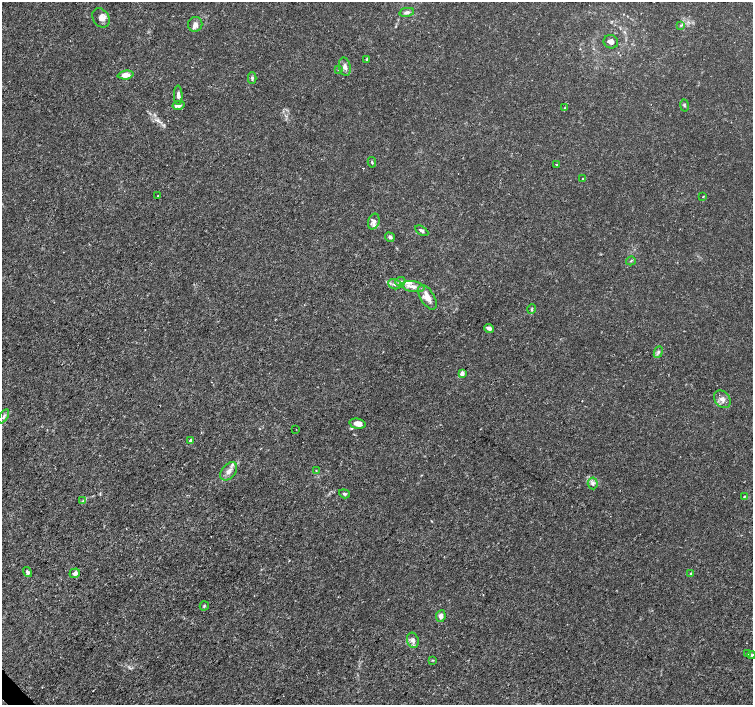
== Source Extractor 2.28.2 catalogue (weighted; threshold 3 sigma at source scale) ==
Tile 7 of 4 x 4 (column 3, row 2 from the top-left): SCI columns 3024-4524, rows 2981-4385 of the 6056 x 6026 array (HDU 1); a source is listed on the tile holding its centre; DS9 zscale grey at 2 x 2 block average (1 PNG px = mean of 2 x 2 image px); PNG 755 x 707 px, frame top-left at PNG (2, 2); each listed source drawn as its Kron ellipse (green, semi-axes under 4 px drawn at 4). Shown black and unused: <1% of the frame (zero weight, under 3 of 5 exposures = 2% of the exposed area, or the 3 px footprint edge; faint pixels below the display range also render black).
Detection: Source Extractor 2.28.2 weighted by HDU 2 'WHT'; one run over the whole footprint, this tile lists its part. Background 0.00166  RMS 7.4e-04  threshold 0.00334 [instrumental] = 3 sigma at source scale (4.5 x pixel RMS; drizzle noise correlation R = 1.50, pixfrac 1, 0.0396/0.0396 arcsec/px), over >= 5 px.
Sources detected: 53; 2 inside a brighter listed object's ellipse — not listed separately; the other 51 listed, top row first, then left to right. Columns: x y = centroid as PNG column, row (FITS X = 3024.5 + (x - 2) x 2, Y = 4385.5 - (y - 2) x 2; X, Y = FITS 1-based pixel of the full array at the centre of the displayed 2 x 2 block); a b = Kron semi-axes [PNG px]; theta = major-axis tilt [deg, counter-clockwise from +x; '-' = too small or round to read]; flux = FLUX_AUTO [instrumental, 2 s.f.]
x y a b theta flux
407 12 7 4 11 0.59
101 18 10 8 -56 1.1
195 24 7 7 - 0.73
681 25 3 3 - 0.18
611 42 7 6 - 0.86
367 59 4 3 - 0.24
345 67 9 5 -77 0.84
338 70 3 2 - 0.11
125 75 8 4 6 1.5
252 78 6 3 88 0.3
178 95 9 4 -89 0.64
178 105 6 4 12 0.77
685 105 6 3 -80 0.23
565 108 2 2 - 0.098
372 162 5 3 - 0.19
556 164 2 2 - 0.093
582 179 2 2 - 0.13
158 196 2 2 - 0.12
703 196 3 2 - 0.093
374 222 8 5 72 0.73
422 231 7 3 -32 0.4
390 237 5 3 - 0.45
631 261 5 2 - 0.16
400 282 5 4 - 0.46
394 284 6 5 - 0.55
413 286 12 5 -10 1.2
427 297 14 7 -59 1.7
532 309 5 3 - 0.22
489 328 5 3 - 0.72
658 352 6 3 65 0.34
462 373 3 3 - 0.94
722 399 10 7 -51 1.1
4 416 8 3 57 0.37
357 424 8 5 -11 1.1
296 429 2 2 - 0.062
191 441 3 3 - 0.57
229 471 10 6 51 1.1
316 471 3 2 - 0.096
593 483 6 5 - 0.51
344 494 6 3 -20 0.25
744 496 4 3 - 0.17
83 501 3 3 - 0.2
28 572 5 3 - 0.44
75 573 5 4 - 0.65
691 573 3 3 - 0.18
204 606 5 3 - 0.19
441 616 6 4 82 0.65
413 640 8 6 -70 0.73
747 654 4 3 - 0.17
751 655 4 3 - 0.23
433 660 3 2 - 0.12
Isophote crosses this tile's border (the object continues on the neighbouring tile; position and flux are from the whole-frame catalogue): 1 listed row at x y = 751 655
Diffuse or blended objects may show on this block-average render without a row.